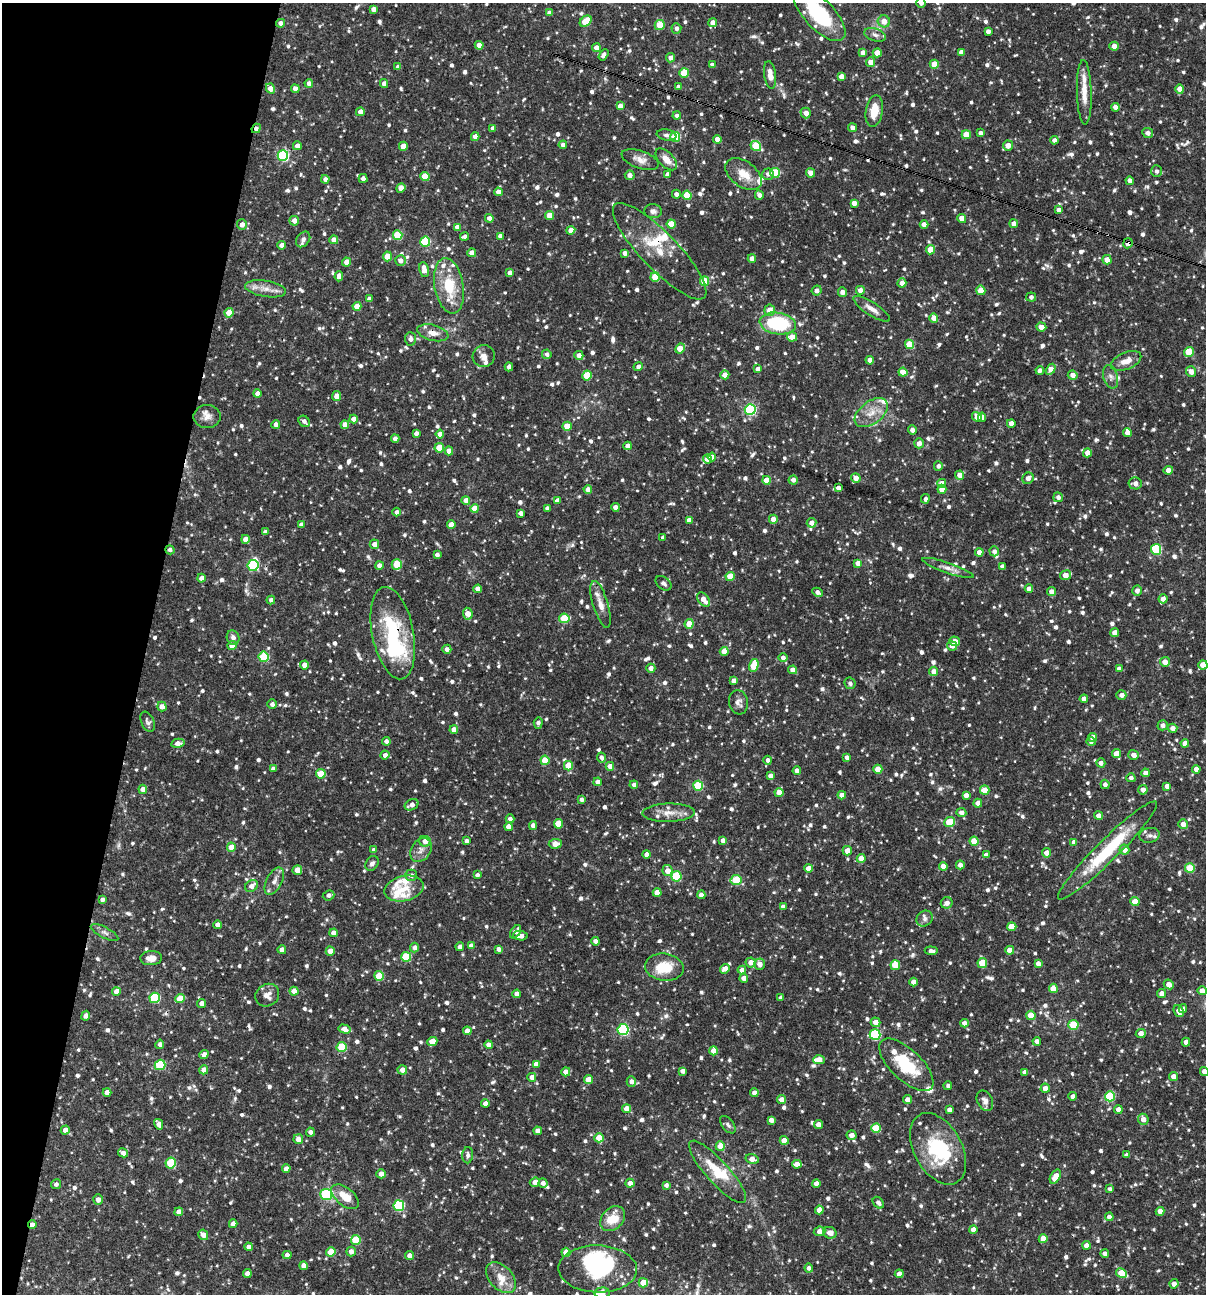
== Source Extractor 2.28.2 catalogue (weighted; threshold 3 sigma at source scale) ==
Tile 9 of 4 x 4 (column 1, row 3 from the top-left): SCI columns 250-1453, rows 1293-2584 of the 5187 x 5169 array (HDU 1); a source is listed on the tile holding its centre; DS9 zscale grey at full resolution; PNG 1208 x 1296 px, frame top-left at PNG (2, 3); each listed source drawn as its Kron ellipse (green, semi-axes under 4 px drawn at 4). Shown black and unused: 12% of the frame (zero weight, under 3 of 4 exposures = <1% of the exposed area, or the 3 px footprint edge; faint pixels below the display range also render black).
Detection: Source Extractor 2.28.2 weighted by HDU 2 'WHT'; one run over the whole footprint, this tile lists its part. Background 0.0812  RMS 0.0038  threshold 0.0171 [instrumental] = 3 sigma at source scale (4.5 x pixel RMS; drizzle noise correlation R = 1.50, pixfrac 1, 0.05/0.05 arcsec/px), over >= 5 px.
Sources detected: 1248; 1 too faint to see at this stretch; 2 inside a brighter object's white glare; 4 cosmic-ray / hot-pixel residue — neither listed nor drawn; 33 inside a brighter listed object's ellipse — not listed separately; of the other 1208, all 500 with FLUX_AUTO >= 1.21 (the completeness limit of this list) listed and drawn (708 fainter detections not listed), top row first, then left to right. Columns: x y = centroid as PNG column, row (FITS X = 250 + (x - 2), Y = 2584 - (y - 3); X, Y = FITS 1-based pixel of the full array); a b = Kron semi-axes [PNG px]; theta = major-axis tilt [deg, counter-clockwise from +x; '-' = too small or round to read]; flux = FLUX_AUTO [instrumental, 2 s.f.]
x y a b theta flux
921 3 5 4 - 1.7
373 9 4 4 - 2.1
549 13 4 4 - 2.4
819 14 34 15 -46 28
586 21 6 4 38 11
884 21 6 6 - 3.2
280 23 4 4 - 1.8
713 23 4 4 - 3
660 25 5 4 - 9.5
676 28 5 5 - 1.5
988 31 4 4 - 1.6
875 35 11 6 -18 1.5
479 45 4 4 - 3.1
1114 46 4 4 - 2.9
596 48 4 4 - 2.8
961 52 4 4 - 2.6
863 53 4 4 - 2.9
877 53 4 4 - 4.3
603 55 6 4 59 1.5
671 58 4 4 - 2.1
870 62 5 4 - 3.7
934 64 4 4 - 6.9
712 65 4 4 - 1.5
398 67 4 4 - 1.3
684 73 5 4 - 13
770 75 14 6 -83 3.9
841 76 4 4 - 2.8
309 83 4 4 - 2.3
384 83 4 4 - 2
678 87 4 4 - 1.6
270 88 5 4 - 4.2
295 89 4 4 - 2.4
1180 89 4 4 - 3.7
1084 92 32 7 -88 5.8
620 106 4 4 - 3.2
1116 107 4 4 - 2.6
874 111 16 8 81 7
360 112 4 4 - 2.5
806 113 5 5 - 2.8
677 116 4 4 - 1.4
256 128 5 4 - 1.5
493 128 4 4 - 1.9
853 128 4 4 - 2.2
980 133 4 4 - 1.8
1148 133 5 5 - 1.6
667 135 10 5 -10 1.2
966 135 4 4 - 6.8
475 137 4 4 - 3
675 137 5 5 - 19
717 139 4 4 - 2.7
1054 140 4 4 - 1.5
563 145 4 4 - 2.1
1008 145 5 5 - 3.1
297 146 4 4 - 2.7
403 146 4 4 - 5
756 146 5 5 - 17
283 155 5 5 - 36
666 159 13 7 -45 3.6
640 160 19 9 -19 3.1
1156 171 6 5 - 1.3
775 173 5 5 - 16
811 173 4 4 - 3.3
743 174 20 12 -37 6.5
768 174 6 5 - 1.3
630 175 5 4 - 2.1
668 175 4 4 - 1.9
425 177 4 4 - 10
363 178 4 4 - 1.6
325 179 4 4 - 1.5
1130 181 4 4 - 1.8
401 188 5 4 - 2.9
498 192 4 4 - 2.6
676 194 4 4 - 1.7
687 195 5 4 - 12
759 195 5 4 - 1.7
854 203 4 4 - 2.4
1059 210 4 4 - 1.8
653 211 9 7 -5 1.4
549 216 4 4 - 6.2
489 218 4 4 - 1.8
962 218 4 4 - 4
294 221 5 4 - 2.6
671 224 4 4 - 6
1014 224 4 4 - 2.5
242 225 5 5 - 2.4
924 225 4 4 - 2.7
457 227 4 4 - 2.4
571 230 4 4 - 3
398 235 5 5 - 16
500 236 4 4 - 1.8
464 237 4 3 - 1.5
303 239 8 6 54 1.7
334 240 4 4 - 2.4
425 242 5 5 - 22
1128 243 5 4 - 2.5
281 245 4 4 - 2.2
930 250 4 4 - 6.9
660 251 64 18 -46 13
472 253 4 4 - 3.4
625 253 4 4 - 2.1
387 256 5 4 - 5.2
752 259 4 4 - 2.4
1107 260 5 4 - 3.2
400 261 5 5 - 2.1
346 262 4 4 - 3.2
424 270 8 4 -80 3.5
510 273 4 4 - 2.5
339 276 5 4 - 2.1
655 277 5 4 - 12
705 281 5 4 - 11
902 283 4 4 - 2.7
449 286 28 14 -80 14
266 289 20 8 -9 3.8
817 290 5 4 - 1.8
860 290 4 4 - 3.4
981 290 5 4 - 6.1
842 292 5 4 - 2.4
1031 297 5 4 - 1.3
369 299 4 4 - 1.3
357 306 4 4 - 4.5
872 309 21 6 -33 3.2
770 310 5 5 - 3.2
229 313 4 4 - 6.9
934 318 5 4 - 3.6
778 323 18 10 -9 30
1041 327 5 4 - 3
433 333 16 8 -14 3.5
792 337 5 4 - 3.1
410 339 6 5 - 1.5
909 344 5 4 - 11
680 348 5 4 - 5.6
1189 352 5 5 - 9.7
547 354 5 4 - 1.3
579 355 4 4 - 2.8
484 356 11 11 - 2.4
870 360 4 4 - 2.1
1126 361 16 8 22 3.9
638 366 5 4 - 1.5
509 367 4 4 - 2.3
758 369 4 4 - 1.7
1051 369 6 4 57 3.3
1040 370 4 4 - 1.4
903 372 4 4 - 5.7
1191 372 5 5 - 2.7
587 375 5 4 - 11
725 375 4 4 - 3.3
1073 375 5 4 - 2.4
1111 377 12 7 -75 1.9
257 394 4 4 - 2.5
336 396 5 4 - 2.9
750 409 5 5 - 49
871 413 19 11 37 5.4
207 417 13 11 0 3.2
977 417 5 4 - 3.2
982 417 4 4 - 2.5
354 419 4 4 - 3
304 421 6 5 - 1.5
1011 423 4 4 - 2.6
276 424 4 4 - 1.8
345 425 4 4 - 2.6
567 426 4 4 - 7.9
912 430 4 4 - 2.1
1127 432 4 4 - 2.5
416 433 4 4 - 1.4
440 434 4 4 - 2.7
395 439 4 4 - 2
919 443 5 4 - 2.5
628 446 4 4 - 2.6
439 448 5 4 - 6.5
449 451 4 4 - 3.3
1087 453 4 4 - 2.8
712 457 4 4 - 2.5
707 459 5 4 - 3.4
938 466 4 4 - 1.3
1168 470 4 4 - 2.6
960 475 4 4 - 3.3
856 478 5 5 - 3
1028 478 6 5 - 2.1
767 480 4 4 - 4.8
793 480 4 4 - 1.6
942 483 4 4 - 3
1135 483 6 6 - 2.2
838 488 4 4 - 1.8
942 489 4 4 - 3.2
588 490 4 4 - 2.5
1058 497 5 4 - 1.5
925 499 5 4 - 1.4
466 500 4 4 - 2.5
557 501 4 4 - 2.3
615 507 4 4 - 2.4
475 508 4 4 - 5.2
547 508 4 4 - 1.5
397 512 4 4 - 1.2
521 513 4 4 - 1.8
773 519 4 4 - 2.9
689 520 4 4 - 2.4
811 523 5 5 - 2.5
301 524 4 4 - 1.5
451 525 4 4 - 3.6
265 532 4 4 - 1.5
663 537 4 4 - 1.2
245 539 4 4 - 2.6
374 544 5 4 - 2.3
1156 549 5 5 - 23
170 550 5 4 - 1.3
994 551 5 4 - 1.5
979 552 4 4 - 2.9
437 555 4 3 - 1.4
858 563 4 4 - 2.4
397 564 5 5 - 9.8
253 565 5 5 - 28
379 566 4 4 - 2.6
1002 566 4 4 - 1.2
948 568 27 5 -19 2.6
1066 575 6 5 - 4
730 576 4 4 - 9.6
202 578 4 4 - 2.9
663 583 9 6 -38 1.2
478 589 4 4 - 2.8
1029 589 4 4 - 2.6
1137 591 5 5 - 1.6
818 592 6 4 -29 1.4
1052 592 4 4 - 2.8
1163 599 4 4 - 2.6
271 600 4 4 - 1.5
703 600 8 5 -53 3.6
601 604 24 7 -73 3.5
468 614 6 5 - 3.6
564 618 5 5 - 14
689 624 5 4 - 7.9
1115 632 4 4 - 2.6
393 633 47 21 -79 32
233 638 7 6 - 1.7
955 641 5 5 - 3.3
232 645 4 4 - 4.6
952 646 5 4 - 2.5
447 649 4 4 - 1.7
724 651 4 4 - 4.4
264 657 5 5 - 20
783 658 4 4 - 1.7
1165 662 5 5 - 3.1
304 665 4 4 - 2.8
1203 665 4 4 - 5.2
754 666 7 4 72 13
651 668 4 4 - 2.2
1119 669 4 4 - 1.5
793 670 4 4 - 2.7
934 671 5 4 - 2.8
733 681 4 4 - 1.8
850 683 6 5 - 1.3
1121 695 5 4 - 1.9
1084 699 4 4 - 3.1
738 702 12 9 -81 2
272 704 5 4 - 1.5
162 707 5 4 - 2.9
148 722 10 6 -66 1.3
538 723 6 4 85 1.3
1163 725 5 5 - 1.9
1173 728 4 4 - 2.3
454 730 4 4 - 2.8
1093 737 4 4 - 3.1
386 741 4 4 - 1.5
1091 742 5 4 - 1.3
178 743 6 4 12 2.1
1185 743 4 4 - 2.4
1116 754 4 4 - 4.6
385 755 4 4 - 1.8
1134 755 5 5 - 2.7
601 757 5 4 - 1.4
847 757 4 4 - 1.6
545 760 4 4 - 8.3
768 760 4 4 - 1.2
1101 763 4 4 - 1.7
568 766 5 4 - 7.6
610 766 4 4 - 3.1
273 769 4 4 - 1.7
878 769 4 4 - 6.2
1196 769 4 4 - 2.6
797 771 4 4 - 2.2
1145 773 4 4 - 2.1
321 774 5 4 - 8.6
770 776 4 4 - 2.3
1131 778 4 4 - 1.3
598 782 4 4 - 2.5
1105 784 4 4 - 1.3
634 785 4 4 - 1.6
698 786 5 5 - 19
1167 786 4 4 - 2.4
143 789 4 4 - 2.8
985 790 5 4 - 4.8
1143 790 5 4 - 2
779 792 4 4 - 3.4
842 795 4 4 - 3.1
966 795 4 4 - 2.3
581 799 4 4 - 1.4
978 803 4 4 - 2.7
412 805 7 5 26 2.4
669 813 26 9 2 4.6
961 813 5 4 - 1.9
1098 816 4 4 - 2.4
510 819 4 4 - 1.4
949 822 5 5 - 11
558 824 5 4 - 5.9
1183 824 5 4 - 2.7
533 825 4 4 - 2.3
509 827 4 4 - 3.7
1150 835 10 7 11 1.8
425 841 5 5 - 2.9
466 841 4 4 - 1.2
723 841 4 4 - 2.5
974 841 4 4 - 7.7
1074 842 4 4 - 2.3
555 844 6 5 - 3.1
231 847 4 4 - 5.5
374 850 4 4 - 1.5
421 850 13 9 57 2.6
1107 850 69 11 45 25
1124 850 5 5 - 4
847 851 5 4 - 3.5
1047 853 4 4 - 3.2
647 854 4 4 - 2.6
986 855 4 4 - 2.6
861 858 4 4 - 4.1
372 863 8 6 54 1.2
960 865 4 4 - 2.3
943 866 4 4 - 3.5
808 868 4 4 - 3
1190 868 5 4 - 11
297 870 5 4 - 3.2
667 871 5 5 - 3.4
411 875 5 5 - 1.6
477 875 4 4 - 1.3
676 876 5 5 - 19
736 880 5 5 - 17
274 881 15 7 63 2.8
252 886 7 5 38 2.6
404 889 20 12 15 5.8
657 892 4 4 - 4
328 895 6 5 - 1.5
701 895 4 4 - 2.5
102 900 4 4 - 1.3
1135 902 4 4 - 6.1
947 903 6 5 - 2.3
783 907 4 4 - 1.4
925 919 8 7 - 1.4
218 925 4 4 - 3.6
1012 927 4 4 - 6.9
104 932 15 5 -27 1.6
516 932 7 4 56 1.9
334 933 4 4 - 2.8
520 936 7 4 -6 2.6
595 941 4 4 - 2
471 946 4 4 - 2.2
460 947 4 4 - 1.8
415 948 5 4 - 1.8
499 949 4 4 - 1.6
282 950 4 4 - 2.9
1010 950 4 4 - 3.4
330 951 4 4 - 5.8
931 951 6 4 -6 1.5
406 957 5 5 - 18
151 958 11 7 3 3.1
751 962 5 5 - 2.8
982 963 5 5 - 11
760 964 5 5 - 2.6
1038 964 4 4 - 2.5
895 965 5 5 - 9.5
664 967 19 13 -6 9.9
725 969 5 4 - 2.7
742 970 4 4 - 2.5
379 976 5 4 - 12
744 978 4 4 - 2.6
914 982 4 4 - 3.3
1169 984 5 4 - 3.2
1053 988 4 4 - 6.2
294 991 4 4 - 3.9
1202 991 4 4 - 3.1
116 992 4 4 - 4.2
1162 993 5 4 - 1.9
517 994 4 4 - 3
267 995 12 11 - 2.9
155 998 5 5 - 22
180 998 4 4 - 6.7
781 998 4 4 - 1.7
202 1003 4 4 - 2.3
1183 1008 4 4 - 1.3
1179 1011 6 5 - 3.4
1031 1015 4 4 - 6.7
86 1016 5 4 - 1.7
875 1022 5 4 - 3.1
964 1023 4 4 - 2.5
1073 1025 5 5 - 15
345 1029 6 4 -17 2.9
623 1030 5 5 - 40
467 1031 4 4 - 3.2
1141 1033 5 4 - 2.8
875 1035 5 5 - 28
432 1041 5 4 - 4.9
1037 1041 4 4 - 2.4
1186 1042 4 4 - 2.9
160 1044 5 4 - 1.2
489 1045 4 4 - 2.4
342 1047 5 5 - 17
714 1051 4 4 - 3.9
204 1055 4 4 - 2.8
819 1060 6 4 -1 5.1
536 1064 4 4 - 2.6
160 1065 5 5 - 27
906 1065 34 15 -44 18
204 1070 4 4 - 2.7
402 1070 5 4 - 2.7
683 1071 4 4 - 2.1
1204 1071 4 4 - 2.6
566 1072 4 4 - 2.7
1025 1072 4 4 - 1.7
1174 1076 4 4 - 2.7
532 1077 4 4 - 3
588 1079 4 4 - 3.3
631 1082 5 4 - 1.8
948 1086 4 4 - 1.2
1045 1088 4 4 - 2.6
107 1092 4 4 - 2.7
754 1093 4 4 - 2.6
1073 1096 4 4 - 1.9
1110 1096 5 5 - 20
782 1099 4 4 - 3.1
907 1100 4 4 - 2.8
985 1101 11 7 -64 2.1
485 1103 4 4 - 2.2
627 1109 4 4 - 4
1118 1109 4 4 - 2.5
950 1110 4 4 - 2.1
1143 1119 5 5 - 2.8
771 1120 4 4 - 2.3
159 1124 5 4 - 2.8
728 1125 10 6 -50 1.3
818 1125 4 4 - 2.7
876 1128 5 4 - 13
65 1130 4 4 - 2.4
538 1131 4 4 - 3
310 1132 4 4 - 1.4
851 1135 5 5 - 2.8
599 1138 4 4 - 7
298 1139 5 4 - 2.8
784 1140 4 4 - 4.9
720 1146 5 4 - 4.7
938 1149 39 24 -61 27
123 1153 5 4 - 2.5
468 1155 8 5 86 1.3
1126 1155 4 4 - 1.6
752 1159 6 5 - 3.2
171 1163 5 5 - 19
797 1164 5 4 - 3
286 1169 4 4 - 2.5
718 1172 40 11 -48 12
381 1174 4 4 - 2.7
1055 1177 8 4 62 5.1
535 1182 5 4 - 2.5
543 1183 4 4 - 1.7
630 1183 4 4 - 2.9
56 1184 5 4 - 1.2
816 1184 4 4 - 2.3
666 1185 4 4 - 1.3
1110 1189 4 4 - 1.5
326 1195 6 5 - 32
345 1197 16 8 -39 6.2
98 1200 5 5 - 2.1
878 1203 6 5 - 1.8
399 1206 5 5 - 28
819 1210 4 4 - 3.5
1160 1211 4 4 - 3
179 1212 4 4 - 2.5
1109 1217 4 4 - 2.4
613 1219 14 10 44 8.2
233 1224 4 4 - 2.6
32 1225 4 3 - 2.2
973 1229 4 4 - 2.6
819 1231 6 5 - 2.4
830 1233 7 6 - 2.6
203 1235 5 4 - 2.9
1043 1239 4 4 - 5
356 1240 5 5 - 14
1087 1245 4 4 - 3.3
249 1247 4 4 - 2.2
351 1251 5 4 - 2.4
331 1252 5 4 - 6.8
566 1252 4 4 - 4.4
1105 1253 4 4 - 1.6
287 1255 4 4 - 1.6
410 1256 4 4 - 2.6
303 1266 4 4 - 2.6
809 1268 4 4 - 1.5
598 1269 39 23 -1 37
1121 1273 5 4 - 9.1
247 1274 4 4 - 2.9
899 1274 4 4 - 2.3
501 1278 18 11 -47 5
643 1283 5 4 - 6.2
1174 1284 5 4 - 2.4
602 1293 7 5 5 4.6
Overlapping masked pixels (flux is a lower limit): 10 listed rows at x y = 280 23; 256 128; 1128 243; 660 251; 433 333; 170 550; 601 604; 393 633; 906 1065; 32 1225
Isophote crosses this tile's border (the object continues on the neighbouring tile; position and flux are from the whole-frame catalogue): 5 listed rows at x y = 921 3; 819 14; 1203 665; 1204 1071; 602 1293